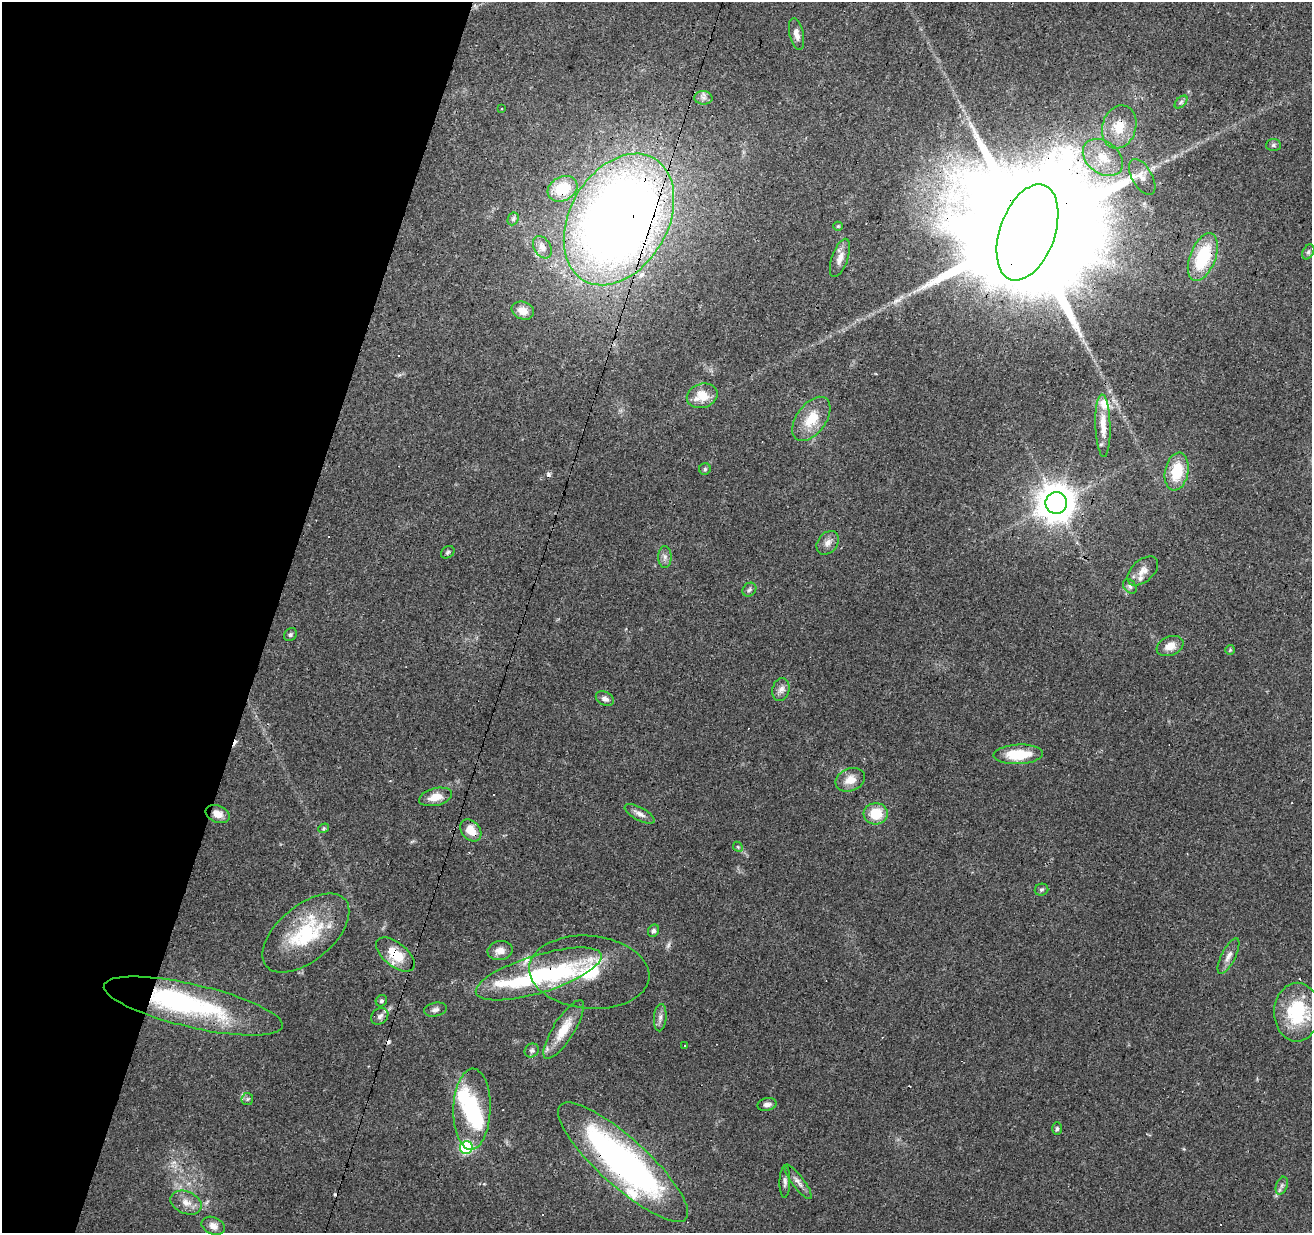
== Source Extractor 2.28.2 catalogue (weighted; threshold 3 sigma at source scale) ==
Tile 9 of 4 x 4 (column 1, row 3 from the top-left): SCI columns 1-1310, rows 1447-2677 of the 5245 x 5417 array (HDU 1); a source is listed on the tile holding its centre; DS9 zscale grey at full resolution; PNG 1314 x 1235 px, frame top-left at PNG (2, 2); each listed source drawn as its Kron ellipse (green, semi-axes under 4 px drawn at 4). Shown black and unused: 21% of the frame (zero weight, under 3 of 4 exposures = <1% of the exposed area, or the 3 px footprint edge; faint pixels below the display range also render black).
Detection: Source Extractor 2.28.2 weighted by HDU 2 'WHT'; one run over the whole footprint, this tile lists its part. Background 0.0451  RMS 0.0046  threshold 0.0206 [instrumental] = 3 sigma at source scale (4.5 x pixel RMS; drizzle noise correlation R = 1.50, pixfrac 1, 0.0396/0.0396 arcsec/px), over >= 5 px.
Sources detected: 96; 7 inside a brighter object's white glare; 13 cosmic-ray / hot-pixel residue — neither listed nor drawn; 4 inside a brighter listed object's ellipse — not listed separately; the other 72 listed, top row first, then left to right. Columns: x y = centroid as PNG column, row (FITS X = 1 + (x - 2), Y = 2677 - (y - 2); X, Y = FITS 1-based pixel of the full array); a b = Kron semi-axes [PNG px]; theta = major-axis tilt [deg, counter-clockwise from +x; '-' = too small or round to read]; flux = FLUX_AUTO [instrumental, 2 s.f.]
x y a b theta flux
796 34 16 7 -78 2.9
703 98 9 6 -2 1.8
1181 102 8 4 45 1
502 109 3 2 - 0.53
1119 127 22 17 73 12
1273 145 7 6 - 1.1
1103 158 22 16 -38 11
1142 177 20 10 -60 4.5
562 189 15 12 27 14
513 219 7 5 62 0.8
619 219 70 49 60 600
838 226 5 4 - 0.54
1027 232 50 27 70 39000
542 247 12 8 -60 2.7
1308 252 8 5 60 1.1
1203 257 25 13 69 27
840 258 20 8 71 3.8
523 311 11 8 -22 5.1
702 396 15 12 15 8.6
811 419 25 14 54 12
1103 426 31 7 -88 8.1
705 469 6 5 - 0.77
1177 472 19 11 79 15
1056 503 11 11 - 1100
828 543 13 9 51 2.9
448 552 7 5 35 0.9
665 557 11 6 -90 1.7
1143 571 18 11 41 4.5
1130 586 8 6 -51 1.3
749 590 7 6 - 0.99
290 635 7 5 45 0.98
1170 646 14 9 22 5
1230 650 5 5 - 0.65
781 690 12 8 77 2.5
605 699 9 6 -26 1.9
1018 754 25 10 2 16
850 780 15 11 21 5.6
436 797 17 8 14 6.2
218 814 12 8 -21 4
640 814 16 6 -27 2.7
876 814 12 10 4 12
324 828 5 4 - 0.58
471 830 12 9 -49 6.8
738 847 5 4 - 0.59
1042 890 7 6 - 0.86
653 931 6 5 - 1.2
306 933 52 27 40 34
500 951 12 9 10 3.7
395 955 23 12 -39 12
1228 956 19 7 63 3.2
589 972 60 36 -5 34
539 974 65 19 17 42
381 1001 6 5 - 0.88
193 1006 91 21 -13 59
435 1010 11 7 12 1.7
1297 1012 29 23 89 27
380 1016 9 7 42 1.7
660 1018 14 6 86 2
564 1029 34 10 58 11
685 1046 3 2 - 0.37
532 1050 7 6 - 1.2
247 1099 6 5 - 0.85
767 1104 9 6 13 2.1
472 1109 40 18 88 31
1057 1129 6 5 - 0.93
466 1147 6 6 - 59
623 1162 85 24 -42 160
785 1182 16 5 89 1.8
798 1182 21 6 -53 2.6
1282 1186 9 5 71 1.4
186 1203 16 11 -24 4.7
213 1226 12 8 -22 3.1
Overlapping masked pixels (flux is a lower limit): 10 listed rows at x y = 1119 127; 562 189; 619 219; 1027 232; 471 830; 306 933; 395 955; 589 972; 539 974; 623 1162